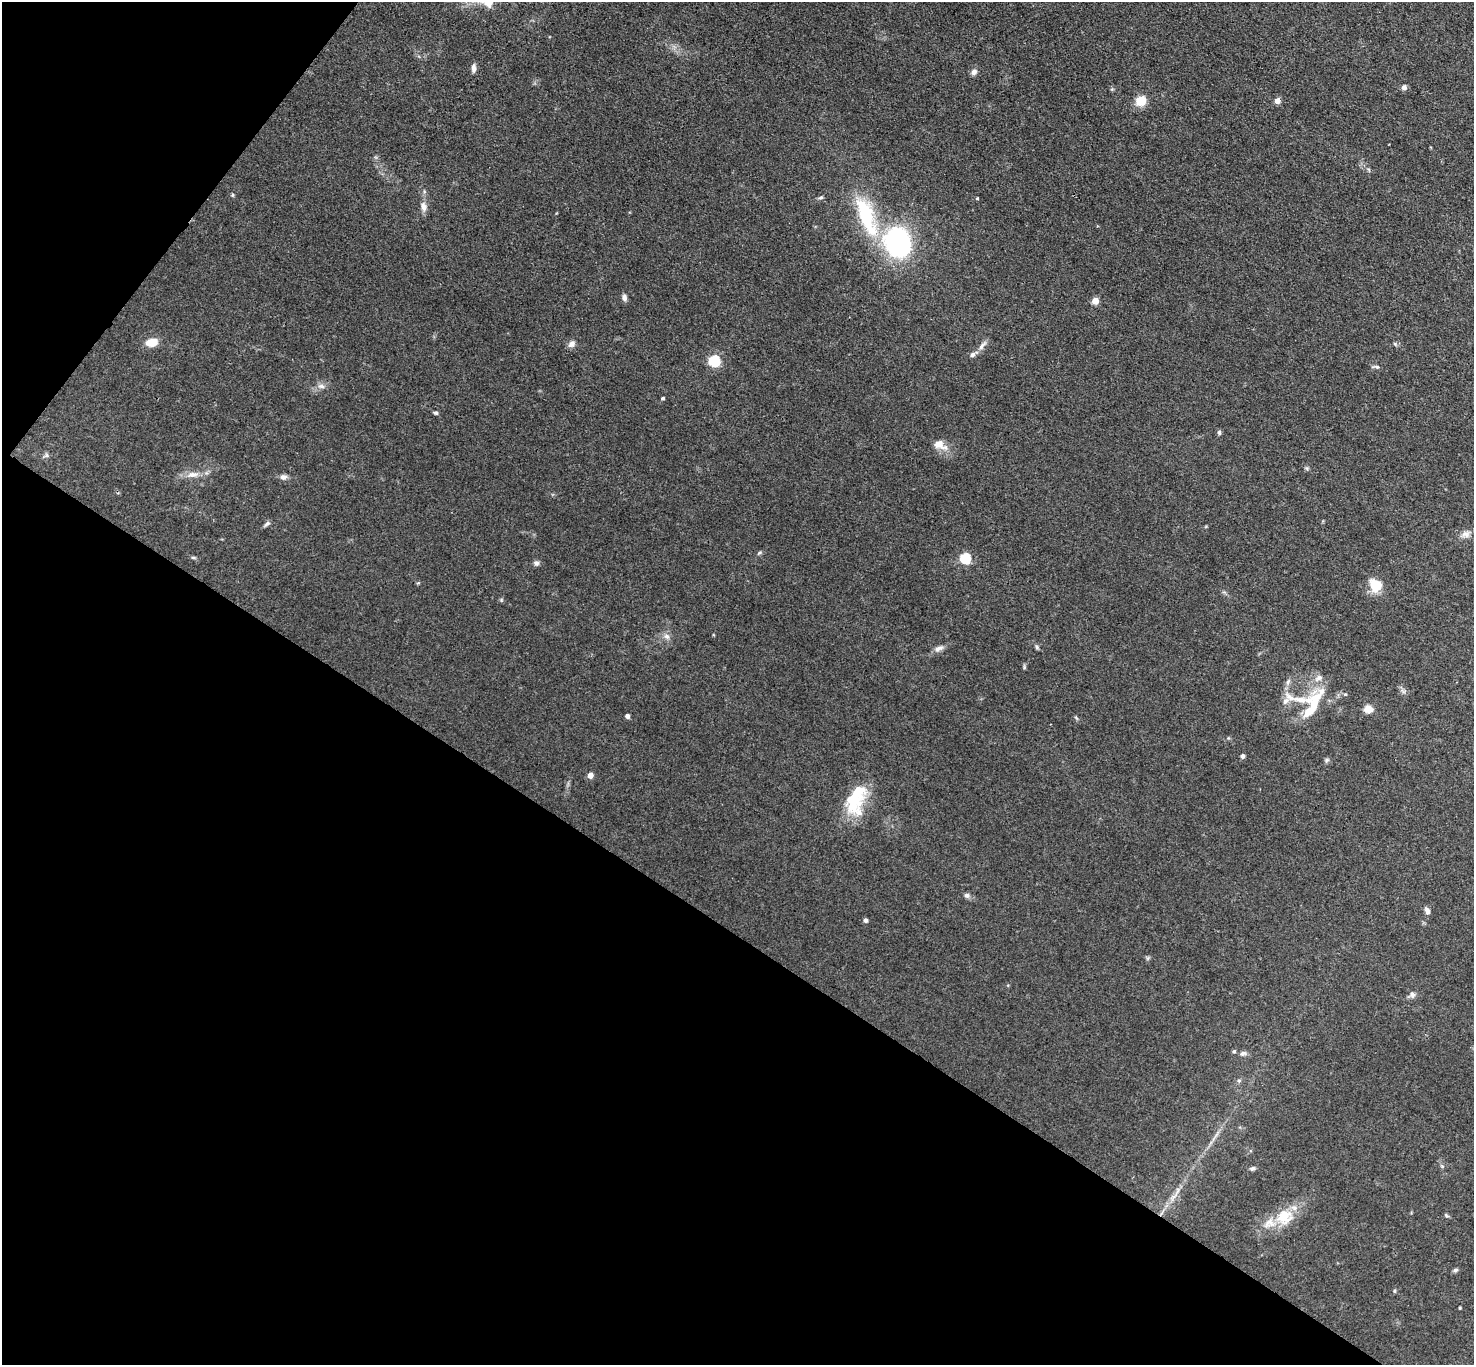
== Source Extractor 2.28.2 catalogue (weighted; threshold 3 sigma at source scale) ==
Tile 9 of 4 x 4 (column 1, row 3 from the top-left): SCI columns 3-1474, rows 1516-2878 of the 5891 x 5898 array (HDU 1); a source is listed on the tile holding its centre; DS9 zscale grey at full resolution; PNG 1476 x 1367 px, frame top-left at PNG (2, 2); no overlay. Shown black and unused: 36% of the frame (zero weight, under 3 of 4 exposures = <1% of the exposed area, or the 3 px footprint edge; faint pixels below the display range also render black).
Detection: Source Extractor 2.28.2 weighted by HDU 2 'WHT'; one run over the whole footprint, this tile lists its part. Background 0.103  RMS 0.0069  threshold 0.0311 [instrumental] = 3 sigma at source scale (4.5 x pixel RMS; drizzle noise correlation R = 1.50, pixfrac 1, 0.05/0.05 arcsec/px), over >= 5 px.
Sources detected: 69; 6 inside a brighter listed object's ellipse — not listed separately; the other 63 listed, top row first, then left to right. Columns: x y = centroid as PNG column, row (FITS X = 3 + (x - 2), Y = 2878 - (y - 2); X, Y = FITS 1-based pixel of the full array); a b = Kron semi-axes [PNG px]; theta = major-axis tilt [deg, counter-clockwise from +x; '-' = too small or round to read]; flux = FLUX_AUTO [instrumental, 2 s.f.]
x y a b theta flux
473 68 10 6 -88 2.8
974 72 8 7 - 2.6
1404 87 6 5 - 2.7
1141 101 10 9 - 12
1277 101 5 4 - 6.3
233 195 6 3 71 0.8
821 197 7 4 18 1.2
977 198 4 4 - 0.58
423 206 13 8 -79 4.1
866 215 46 16 -70 54
898 242 20 17 -76 140
624 297 8 6 -68 2.5
1095 301 5 4 - 12
152 342 11 8 9 11
572 344 11 8 47 3
1395 344 6 4 -72 0.89
982 346 16 6 51 3.6
714 361 5 5 - 74
1376 367 9 5 -8 1.6
321 386 10 6 -11 2.7
663 398 4 4 - 1.1
435 413 5 4 - 1.3
1219 432 6 5 - 1.3
939 444 17 12 -18 7.1
46 455 7 4 -89 1.2
1307 468 6 4 -88 1
193 474 18 8 5 6.4
283 477 9 7 7 2.7
267 524 10 5 42 1.7
1465 534 12 9 28 3.9
759 553 6 4 44 1
193 558 7 4 -9 1.1
965 558 5 5 - 55
536 563 7 7 - 1.9
1375 585 17 15 -60 12
667 636 9 6 -38 2.8
1037 647 7 4 -69 1.2
939 648 12 6 22 3.4
1024 667 6 4 89 0.94
1319 678 11 7 29 3.6
1300 699 44 10 -7 15
1312 707 35 12 59 22
1368 709 10 8 -5 5.7
627 716 4 4 - 3
1242 756 4 4 - 2.9
1327 760 7 5 45 1.3
590 775 4 4 - 6.8
857 792 57 18 81 33
967 895 7 6 - 2
1427 911 9 6 -68 2.8
865 920 5 4 - 1.7
1412 995 8 7 - 2.6
1234 1051 5 4 - 1.1
1243 1053 9 6 22 2.1
1239 1080 6 4 1 1.1
1442 1166 5 5 - 0.9
1252 1168 7 5 21 1.6
1177 1191 16 4 70 3.5
1447 1216 6 4 -19 0.95
1284 1217 23 20 12 20
1455 1270 8 5 26 1.3
1394 1291 6 4 -90 0.77
1460 1308 4 3 - 0.66